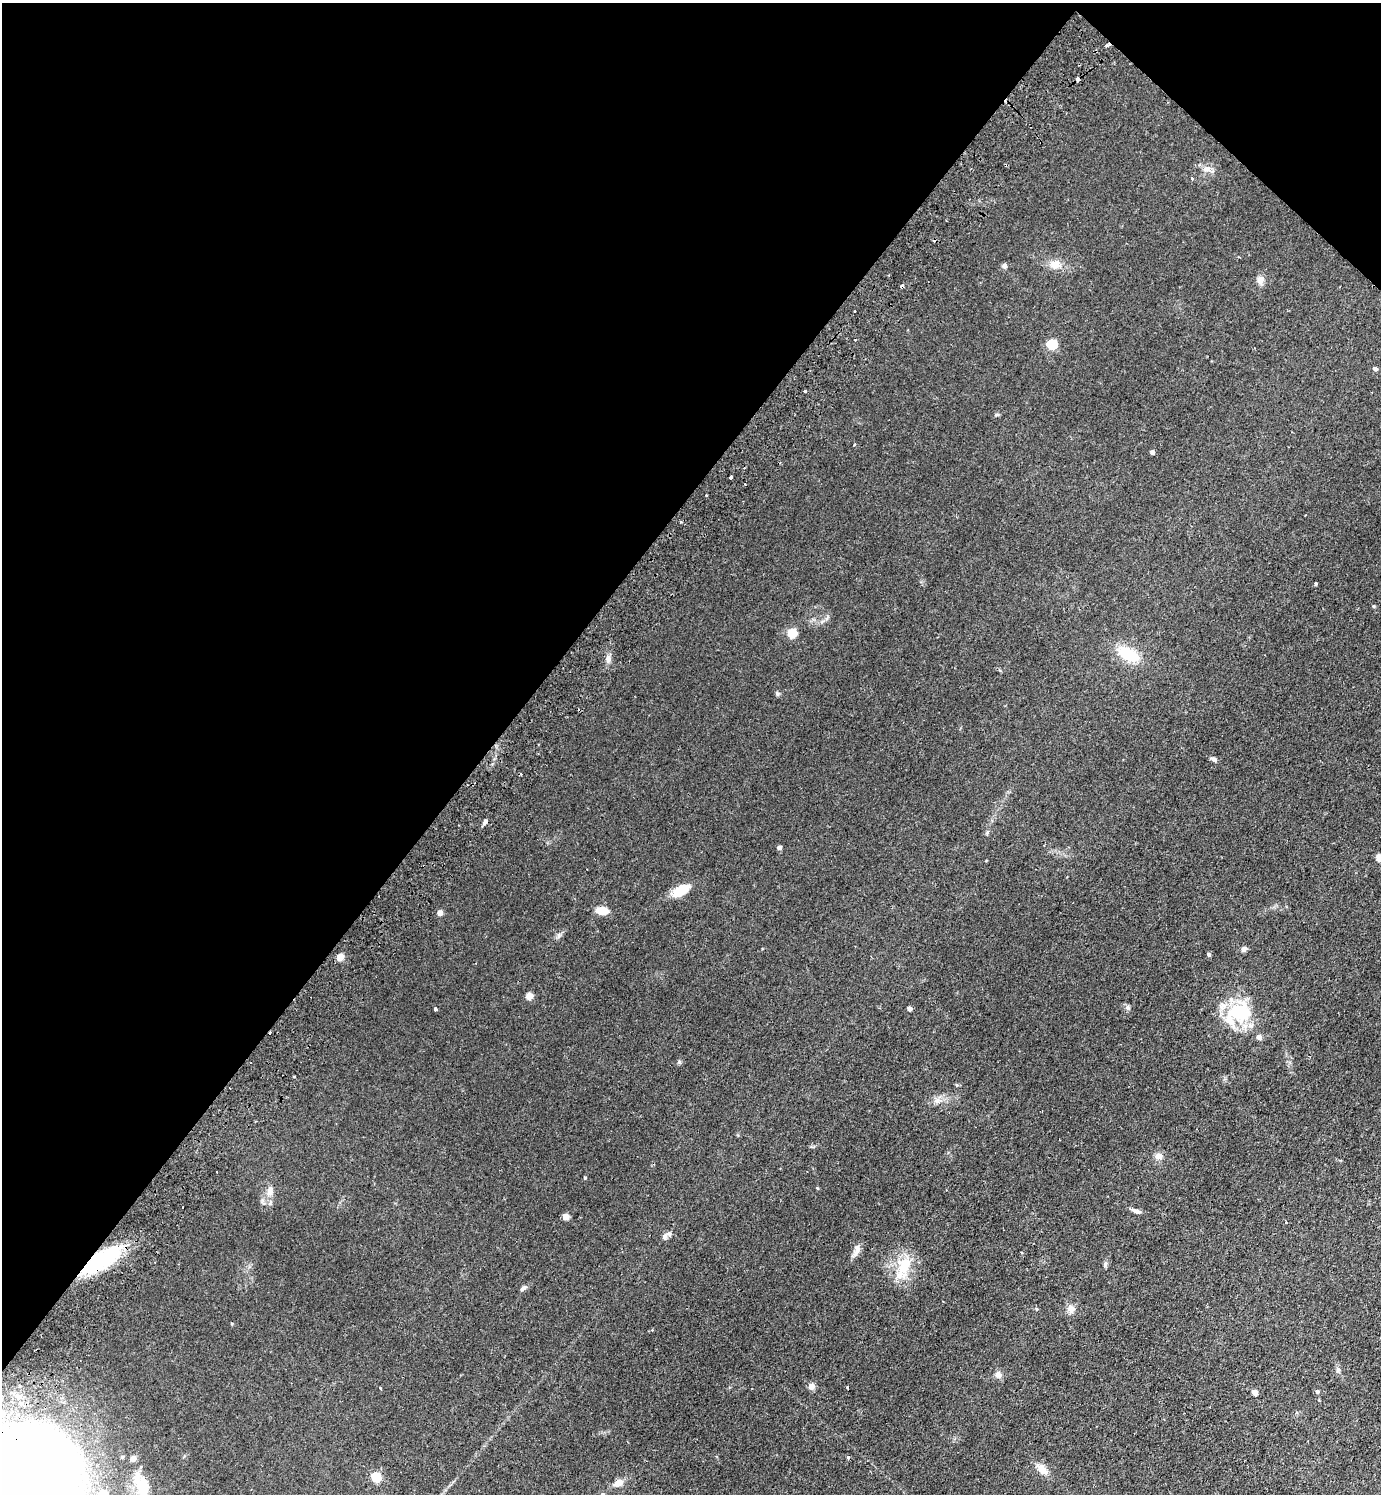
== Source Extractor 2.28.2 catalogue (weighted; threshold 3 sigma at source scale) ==
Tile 2 of 4 x 4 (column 2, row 1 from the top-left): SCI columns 1722-3100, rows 4515-6006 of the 6059 x 6046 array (HDU 1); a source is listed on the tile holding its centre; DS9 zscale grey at full resolution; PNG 1383 x 1496 px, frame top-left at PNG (2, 3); no overlay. Shown black and unused: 38% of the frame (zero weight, under 2 of 3 exposures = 3% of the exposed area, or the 3 px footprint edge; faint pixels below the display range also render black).
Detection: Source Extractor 2.28.2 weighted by HDU 2 'WHT'; one run over the whole footprint, this tile lists its part. Background 0.0273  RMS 0.0043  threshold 0.0193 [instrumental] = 3 sigma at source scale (4.5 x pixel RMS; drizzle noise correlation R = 1.50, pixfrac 1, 0.05/0.05 arcsec/px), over >= 5 px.
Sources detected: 82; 1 inside a brighter object's white glare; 8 cosmic-ray / hot-pixel residue — not listed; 2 inside a brighter listed object's ellipse — not listed separately; the other 71 listed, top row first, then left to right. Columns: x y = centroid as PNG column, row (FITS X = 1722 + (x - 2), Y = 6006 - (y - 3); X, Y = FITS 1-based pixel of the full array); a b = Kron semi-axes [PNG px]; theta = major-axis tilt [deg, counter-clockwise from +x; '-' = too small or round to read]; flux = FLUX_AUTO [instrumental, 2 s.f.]
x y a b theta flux
1107 45 6 3 27 1.9
1077 79 4 3 - 4.5
1207 169 12 8 6 2.5
1192 178 3 3 - 0.8
1055 264 14 11 -6 4
1004 266 5 5 - 1.7
1260 280 10 9 - 2.3
902 286 4 3 - 2.1
1052 345 5 5 - 27
1375 369 5 4 - 1
805 391 3 3 - 1.5
997 415 7 3 8 0.59
854 445 3 2 - 0.35
1152 452 4 4 - 1
731 477 4 3 - 0.77
1316 584 3 3 - 0.67
1374 606 5 4 - 0.49
792 633 5 5 - 20
1128 654 25 13 -29 14
608 659 10 7 -88 1.9
777 694 7 4 -70 0.65
1214 759 8 5 -28 1
521 774 2 2 - 0.37
485 822 6 5 - 1.1
779 848 6 5 - 0.73
1380 858 5 5 - 12
681 890 21 10 32 8.2
602 911 11 7 -6 6.6
440 913 4 4 - 3.3
1244 949 7 6 - 1.3
1208 954 6 4 -73 0.56
340 957 5 4 - 8.4
529 996 5 4 - 6.7
1128 1007 7 4 90 0.79
435 1009 4 3 - 0.78
909 1009 4 4 - 2.1
1239 1013 17 15 -16 27
1259 1037 5 5 - 1.9
679 1062 5 5 - 0.65
294 1076 4 2 - 0.37
1158 1156 9 8 - 2.2
585 1178 4 4 - 0.47
817 1188 4 4 - 0.4
270 1191 15 8 75 3.3
1136 1211 12 5 -20 1.5
565 1217 4 4 - 6.2
1286 1222 4 3 - 0.45
665 1237 11 7 62 1.6
856 1250 18 7 75 2.7
1021 1252 3 2 - 0.36
101 1260 47 15 32 36
1105 1264 8 5 81 0.96
904 1266 27 16 64 13
523 1288 8 5 38 1.2
1036 1309 5 3 - 0.36
1071 1309 10 9 - 2.5
1338 1369 6 5 - 0.83
998 1374 9 8 - 1.8
811 1386 5 4 - 4.9
848 1388 3 2 - 0.57
381 1389 3 3 - 2.4
1255 1392 5 4 - 3.2
1317 1392 5 4 - 0.83
122 1457 4 4 - 0.53
848 1457 3 3 - 1.1
133 1459 4 4 - 4.5
1042 1469 15 9 -45 4.3
376 1477 5 5 - 23
30 1479 86 83 73 580
618 1483 13 9 25 2.9
143 1488 25 15 -81 8.9
Overlapping masked pixels (flux is a lower limit): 5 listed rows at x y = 1107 45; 1077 79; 902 286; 101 1260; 30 1479
Isophote crosses this tile's border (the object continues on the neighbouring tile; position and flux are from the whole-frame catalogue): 3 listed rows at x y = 1380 858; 30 1479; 143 1488